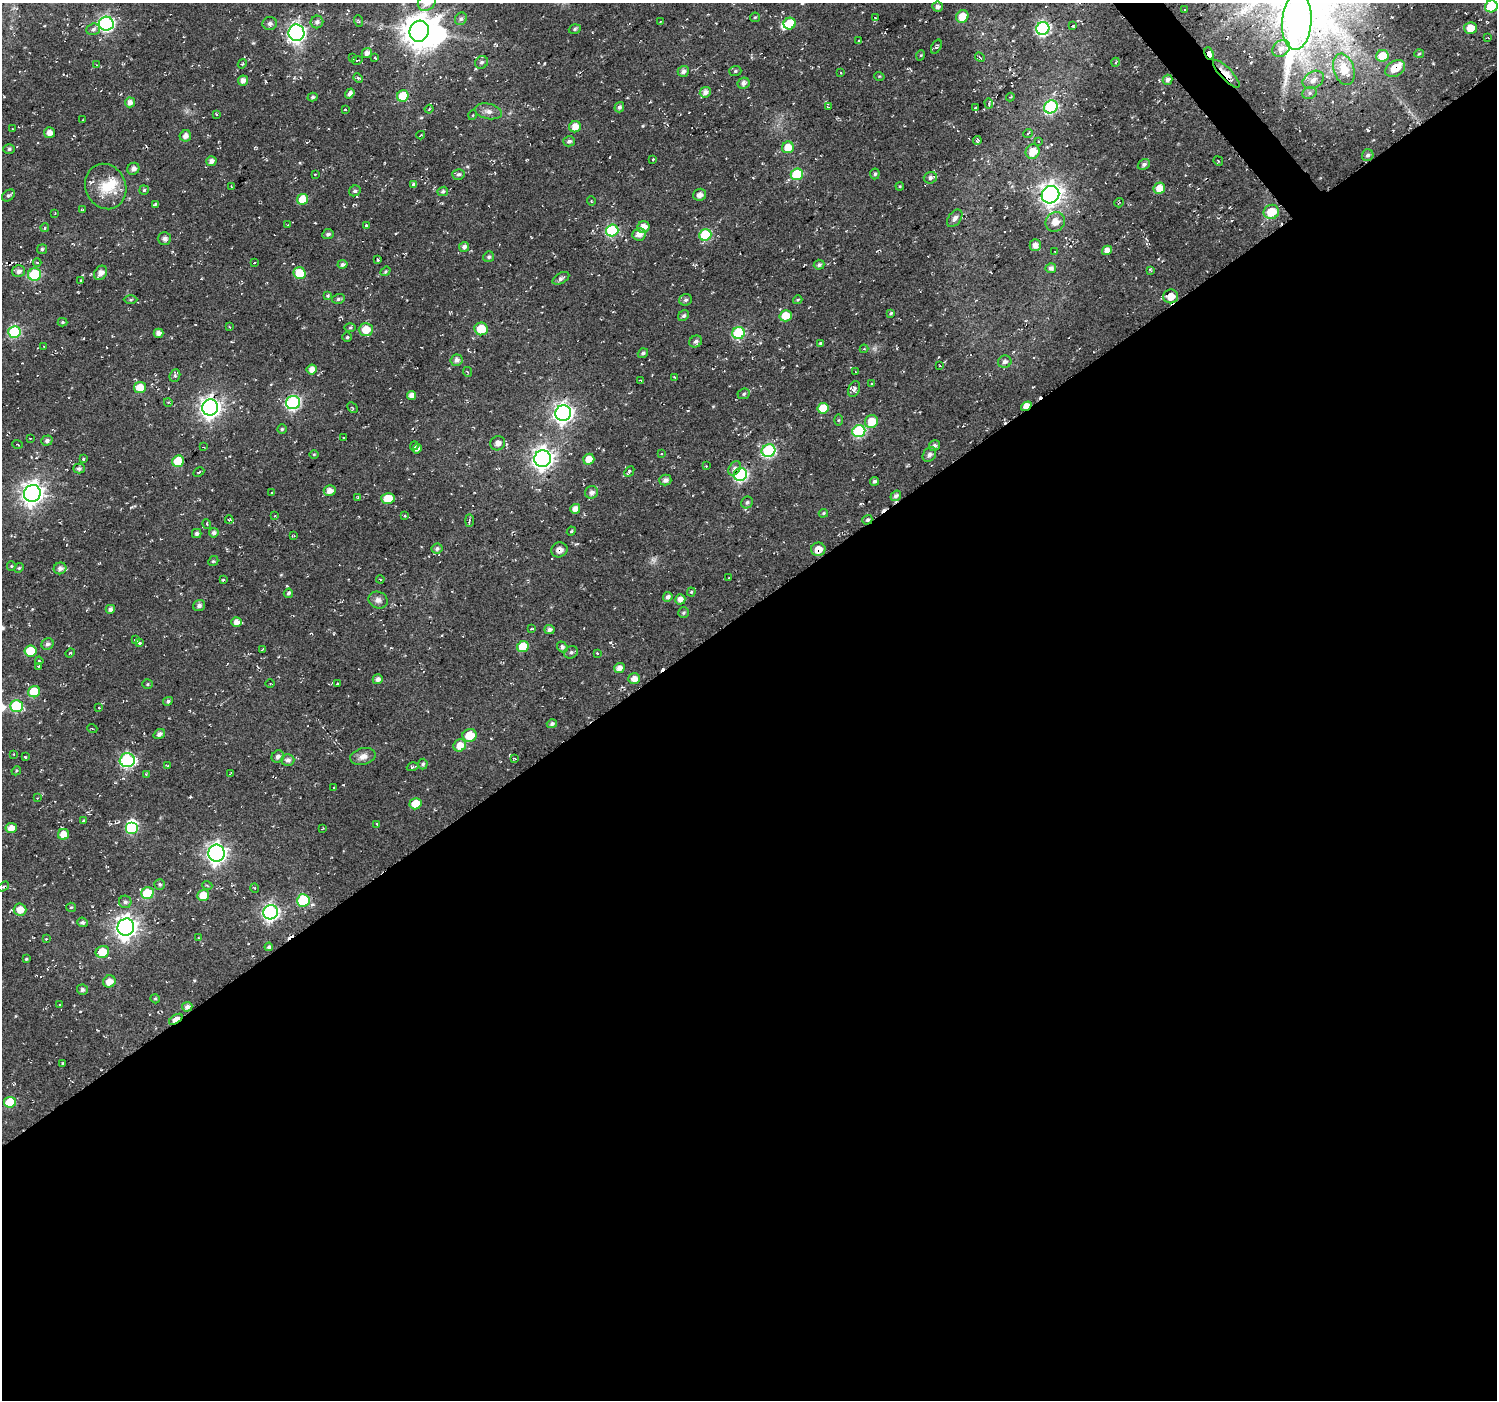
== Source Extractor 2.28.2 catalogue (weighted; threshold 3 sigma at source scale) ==
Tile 15 of 4 x 4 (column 3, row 4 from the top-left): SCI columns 3017-4511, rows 213-1610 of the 6009 x 5953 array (HDU 1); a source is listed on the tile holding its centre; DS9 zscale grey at full resolution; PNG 1499 x 1402 px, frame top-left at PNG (2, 3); each listed source drawn as its Kron ellipse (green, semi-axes under 4 px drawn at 4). Shown black and unused: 57% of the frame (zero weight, under 2 of 3 exposures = <1% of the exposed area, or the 3 px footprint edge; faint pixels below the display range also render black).
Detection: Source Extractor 2.28.2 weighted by HDU 2 'WHT'; one run over the whole footprint, this tile lists its part. Background 0.0558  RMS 0.0079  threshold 0.0357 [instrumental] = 3 sigma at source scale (4.5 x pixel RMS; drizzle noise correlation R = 1.50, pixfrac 1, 0.0396/0.0396 arcsec/px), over >= 5 px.
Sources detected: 356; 1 too faint to see at this stretch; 4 inside a brighter object's white glare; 15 cosmic-ray / hot-pixel residue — neither listed nor drawn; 5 inside a brighter listed object's ellipse — not listed separately; the other 331 listed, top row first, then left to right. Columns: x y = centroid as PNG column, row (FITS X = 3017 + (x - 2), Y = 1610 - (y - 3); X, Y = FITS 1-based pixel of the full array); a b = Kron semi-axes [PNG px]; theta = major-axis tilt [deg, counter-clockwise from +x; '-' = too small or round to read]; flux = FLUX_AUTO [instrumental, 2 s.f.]
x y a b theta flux
427 3 9 7 35 8.2
1491 6 6 6 - 32
938 7 5 5 - 2.3
1184 10 2 2 - 0.62
962 16 6 6 - 12
755 17 5 4 - 0.9
875 18 4 3 - 0.96
461 19 6 5 - 1.9
359 21 6 3 -70 1
1297 21 28 14 86 470
317 22 6 6 - 2.8
660 22 3 2 - 0.72
270 23 7 6 - 2.6
106 24 7 7 - 170
790 24 6 6 - 20
1073 26 3 3 - 0.95
1043 28 7 6 - 150
1471 28 6 6 - 12
93 29 7 5 19 2.1
575 29 6 4 18 1.4
419 31 10 9 - 1500
296 33 8 8 - 260
1488 38 4 2 - 0.56
859 41 3 2 - 0.76
936 47 8 4 62 1.5
1281 48 9 7 40 5.1
367 53 5 5 - 3.5
1209 54 7 4 -66 9.2
1419 54 5 3 - 0.81
921 55 5 3 - 0.76
1382 56 6 6 - 17
352 57 3 3 - 1.1
375 57 3 3 - 0.81
980 57 5 4 - 1.1
357 60 6 2 13 0.84
482 62 7 6 - 2
1116 62 4 3 - 0.68
242 64 5 3 - 0.85
97 65 4 2 - 0.53
1344 69 16 10 -72 20
1395 69 10 7 33 11
683 71 5 5 - 3.1
735 71 6 5 - 1.2
841 73 3 3 - 0.59
1226 74 18 6 -46 8.2
879 76 5 3 - 0.71
358 78 5 4 - 1.4
243 80 5 5 - 4.6
1168 80 5 4 - 2.3
1313 80 11 8 32 6.3
744 83 6 5 - 3.2
705 92 5 5 - 4.3
1310 93 7 6 - 2.2
350 94 5 4 - 3.7
403 96 6 5 - 18
313 97 5 4 - 1.5
1010 97 4 3 - 0.56
130 102 5 5 - 4.5
989 103 5 4 - 1.3
619 107 5 4 - 2.2
828 107 3 2 - 0.81
1051 107 7 6 - 89
975 108 2 2 - 0.83
429 109 4 3 - 0.71
345 110 4 3 - 0.63
488 111 14 7 -12 4.7
216 114 3 3 - 0.8
473 115 5 3 - 0.61
83 120 2 2 - 0.54
575 127 6 5 - 7.9
13 129 3 2 - 0.55
50 133 5 5 - 4.3
1028 134 5 3 - 2
421 135 4 2 - 0.6
185 136 6 5 - 4
569 141 6 5 - 2.4
977 141 4 3 - 1.2
1039 141 3 2 - 1
788 147 6 6 - 12
9 149 6 5 - 1.5
1033 152 7 7 - 12
1368 155 6 5 - 1.9
653 159 3 3 - 0.82
211 161 5 5 - 3.8
1218 161 5 2 - 0.68
1144 164 6 5 - 2.1
133 169 6 5 - 2.7
315 174 3 2 - 0.6
458 174 6 5 - 1.8
797 174 6 5 - 43
875 174 5 4 - 1.3
930 178 6 5 - 2.8
414 184 4 3 - 3.1
900 186 4 3 - 0.72
106 187 23 20 -67 21
232 187 3 2 - 0.66
1159 188 6 5 - 11
144 190 5 4 - 1.1
355 191 6 5 - 1.6
443 191 5 4 - 1.7
8 195 7 5 36 1.7
700 195 6 6 - 3.5
1050 195 9 8 - 470
302 199 5 5 - 18
591 201 5 3 - 0.6
1119 203 5 2 - 0.63
155 204 4 3 - 0.88
82 210 4 3 - 0.89
1271 212 8 7 - 20
55 213 2 2 - 0.61
955 218 10 6 53 3.7
1055 222 10 9 - 8.2
288 225 3 2 - 0.54
366 225 3 3 - 1.5
643 227 6 5 - 7.5
45 228 4 3 - 0.74
612 231 6 6 - 79
328 234 6 5 - 2.3
639 234 7 6 - 5.4
705 235 6 5 - 49
164 238 6 6 - 3.1
1035 245 6 5 - 4.6
464 247 5 5 - 3
42 249 5 5 - 1.3
1107 250 5 4 - 5
1055 252 2 2 - 0.53
489 257 6 5 - 1.8
378 260 3 2 - 0.94
37 262 4 3 - 0.74
254 263 3 2 - 0.71
343 264 5 4 - 2.1
819 265 5 5 - 1.6
1051 268 5 5 - 3.4
1150 270 4 3 - 0.82
19 271 6 6 - 3.8
385 271 5 4 - 1
101 273 8 6 50 4
300 273 6 5 - 22
35 274 6 6 - 52
561 278 9 5 30 2.7
81 281 3 3 - 0.74
327 295 4 4 - 1.4
1171 296 7 7 - 10
338 299 6 5 - 1.6
131 300 7 3 1 1.2
686 300 6 5 - 1.8
798 300 5 3 - 0.8
891 313 4 4 - 1.1
684 316 6 5 - 1.7
786 316 6 5 - 14
63 322 5 4 - 1.1
230 327 3 2 - 0.65
350 328 6 4 1 1.1
481 329 7 6 - 18
366 330 7 6 - 13
14 332 6 6 - 71
159 333 5 4 - 3.9
739 333 6 6 - 55
347 337 5 4 - 1.3
696 342 7 5 30 2.4
821 344 3 3 - 1.8
44 346 3 2 - 0.5
864 349 4 4 - 0.85
643 353 5 4 - 1.7
456 360 6 5 - 3.3
1005 362 7 6 - 2.6
940 366 3 2 - 0.63
312 370 5 5 - 5.7
468 372 5 3 - 0.67
855 372 3 2 - 0.61
175 376 6 5 - 1.5
675 377 3 2 - 0.91
640 380 3 2 - 0.57
872 383 3 3 - 0.9
140 388 6 5 - 13
854 389 8 5 68 2.5
744 394 6 5 - 1.4
411 396 5 4 - 5.3
168 402 4 3 - 0.72
293 403 7 6 - 120
1026 406 6 4 35 11
210 408 8 8 - 430
352 408 6 3 -45 0.82
823 408 5 5 - 18
563 413 8 7 - 340
838 420 5 3 - 0.8
871 422 7 6 - 13
282 429 5 4 - 1.2
859 431 6 6 - 70
30 438 3 2 - 0.45
343 438 3 2 - 0.81
47 441 5 5 - 2.3
498 443 7 7 - 4.5
17 444 5 2 - 0.63
934 445 6 5 - 2.3
414 446 4 3 - 2
204 447 3 2 - 0.56
417 449 5 4 - 4.4
769 451 7 6 - 92
314 454 5 3 - 0.75
661 454 3 2 - 0.65
929 455 8 6 52 2.7
83 459 3 3 - 1.2
543 459 8 8 - 460
589 459 6 5 - 8.3
178 461 6 5 - 28
706 466 3 3 - 0.53
79 468 5 5 - 2
734 468 8 5 52 3.4
629 471 6 4 47 1.4
199 472 6 3 26 0.92
740 474 7 6 - 110
665 480 6 5 - 3.7
874 481 5 3 - 1.9
330 491 6 5 - 4.6
272 492 2 2 - 0.61
592 492 6 6 - 3.7
32 493 8 8 - 530
896 496 6 4 37 2.7
358 498 3 3 - 0.8
388 499 7 5 -4 15
747 502 6 5 - 1.7
575 509 5 4 - 5.7
823 513 5 4 - 1
405 515 3 3 - 0.91
275 516 3 2 - 0.61
229 520 4 2 - 0.64
469 520 6 3 90 1.1
867 520 5 4 - 2
207 524 5 3 - 0.67
571 531 4 4 - 0.97
214 533 5 5 - 2.5
197 534 4 4 - 1.9
294 536 4 2 - 0.63
437 548 5 5 - 1.8
818 549 7 6 - 8.2
559 550 8 7 - 4.5
213 561 5 4 - 1
11 566 5 4 - 0.84
19 568 5 4 - 0.97
60 568 6 5 - 3.4
729 578 3 2 - 0.51
380 579 4 3 - 0.75
223 580 3 3 - 0.82
691 592 4 4 - 0.78
288 593 5 4 - 1.5
668 597 5 4 - 2.8
680 599 5 5 - 5.2
378 600 10 8 -21 3.6
199 605 6 5 - 2.8
110 609 5 4 - 2.8
683 613 5 5 - 1.3
236 622 5 5 - 5.4
531 629 4 2 - 0.61
549 630 5 4 - 3
135 640 4 3 - 1.9
139 643 4 3 - 2.4
48 644 6 5 - 2.6
523 647 6 5 - 21
562 647 6 5 - 2.8
263 649 3 2 - 0.64
30 651 6 5 - 18
571 652 7 6 - 2
70 653 5 3 - 0.73
597 653 3 3 - 1.1
39 661 4 3 - 0.8
39 666 3 2 - 0.83
619 668 5 5 - 5
378 679 5 5 - 3.5
634 679 6 5 - 6
148 684 5 4 - 1.1
270 684 4 3 - 0.76
337 684 4 2 - 0.88
34 692 6 5 - 20
168 701 5 4 - 1.7
16 706 6 6 - 51
99 708 3 2 - 0.81
552 724 5 4 - 2.2
92 728 5 3 - 0.81
159 734 6 4 34 2.7
470 735 7 6 - 16
460 745 6 5 - 9.5
14 754 3 2 - 0.5
278 756 6 5 - 3.4
25 757 4 3 - 0.81
363 757 13 8 15 5.2
515 759 3 2 - 0.69
127 760 7 7 - 130
288 760 6 6 - 3.2
423 764 5 4 - 1.6
167 765 4 2 - 0.59
413 767 6 3 19 0.97
16 771 5 4 - 0.86
231 773 4 2 - 0.73
146 774 3 3 - 0.61
334 788 3 3 - 0.66
37 798 3 2 - 0.52
415 804 6 5 - 14
83 821 4 3 - 0.93
377 824 3 3 - 1.2
11 828 5 5 - 7
132 828 6 6 - 46
322 829 3 2 - 0.56
63 834 5 5 - 9
216 853 8 8 - 360
160 884 5 5 - 1.6
207 885 5 3 - 0.76
3 886 6 3 34 1.5
255 888 5 3 - 0.68
147 893 6 5 - 35
203 895 6 5 - 12
303 900 6 6 - 52
125 902 6 6 - 2.4
71 907 5 4 - 0.81
20 910 6 6 - 8.7
271 912 7 7 - 190
82 922 5 4 - 1.9
126 927 8 8 - 500
199 938 3 3 - 0.92
46 939 3 3 - 0.62
269 947 4 3 - 2
102 952 7 6 - 17
26 959 3 3 - 0.87
109 981 6 6 - 7.3
82 990 5 5 - 2.1
155 999 5 4 - 1
60 1005 4 2 - 0.6
187 1007 5 4 - 4
176 1019 7 4 34 14
63 1063 3 3 - 1.1
10 1102 6 5 - 23
Overlapping masked pixels (flux is a lower limit): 8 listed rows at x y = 1209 54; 1395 69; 1226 74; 1026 406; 867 520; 818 549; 559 550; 176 1019
Isophote crosses this tile's border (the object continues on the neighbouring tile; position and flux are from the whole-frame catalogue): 4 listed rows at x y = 427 3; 1491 6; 1297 21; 3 886